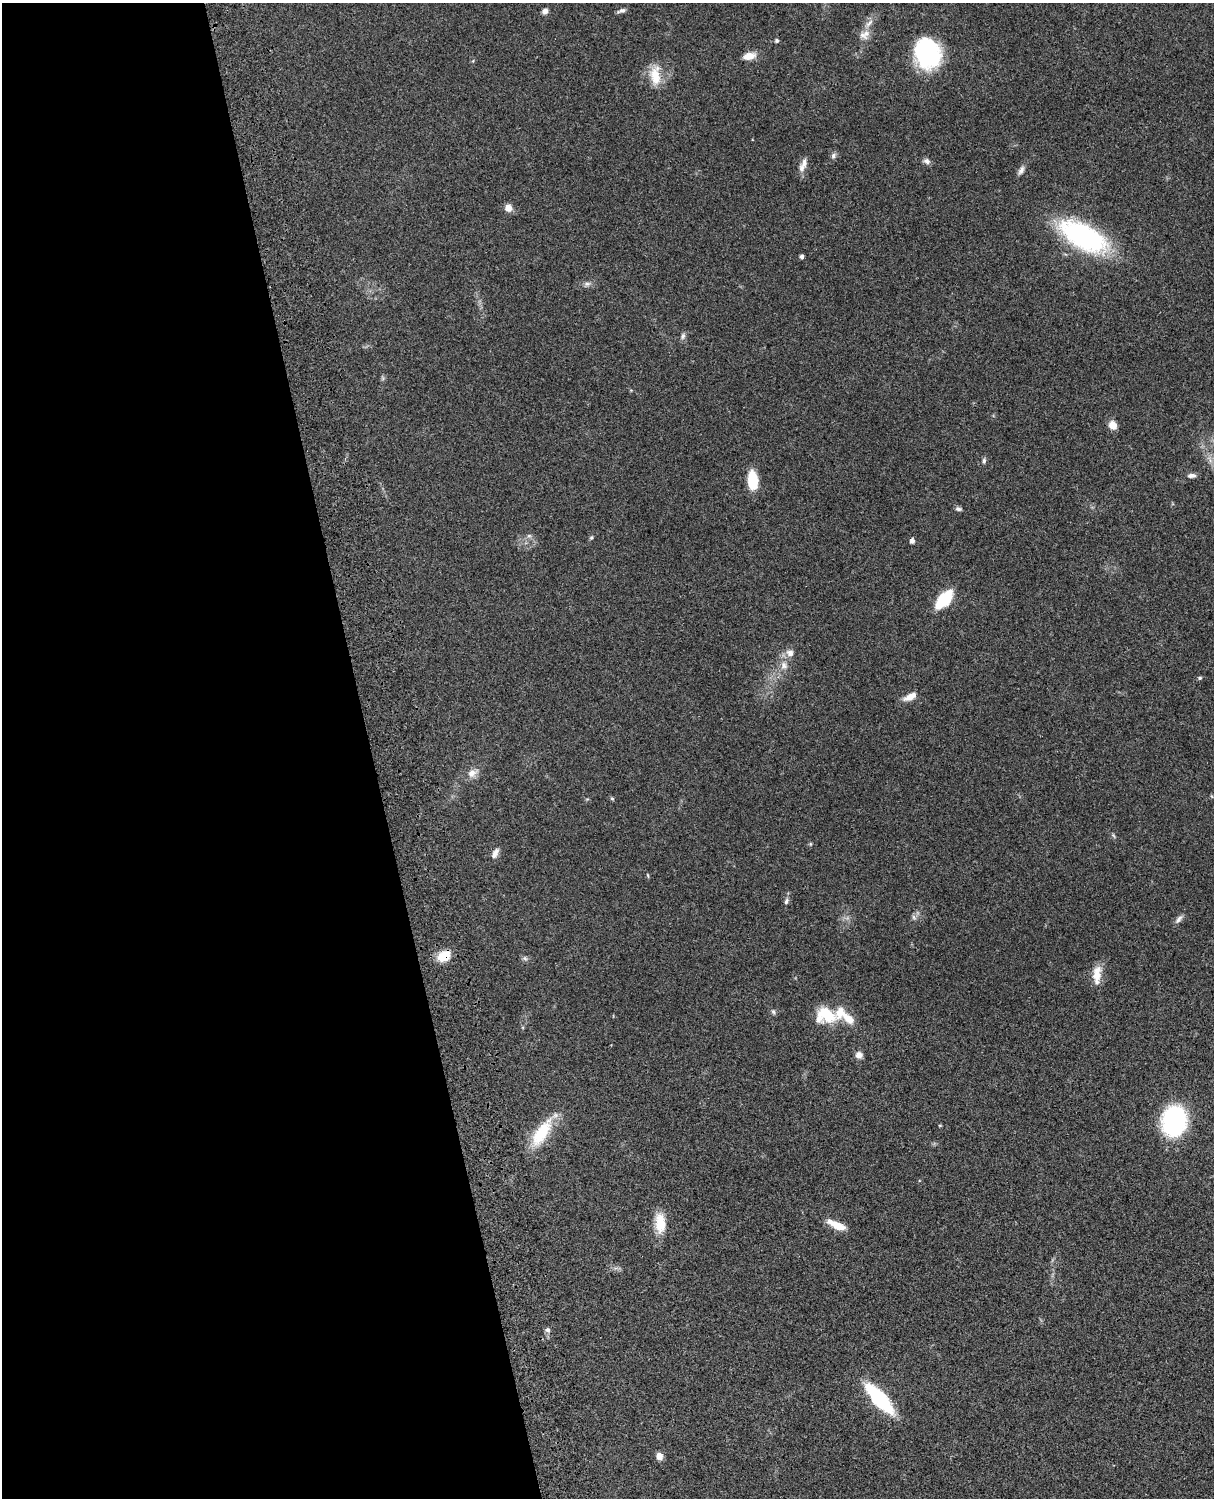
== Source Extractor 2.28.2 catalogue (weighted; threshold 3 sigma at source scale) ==
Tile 5 of 4 x 3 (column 1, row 2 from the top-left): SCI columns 121-1332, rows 1773-3268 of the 5089 x 4927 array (HDU 1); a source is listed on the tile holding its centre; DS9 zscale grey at full resolution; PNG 1216 x 1500 px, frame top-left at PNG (2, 3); no overlay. Shown black and unused: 31% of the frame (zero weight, under 3 of 4 exposures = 6% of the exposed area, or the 3 px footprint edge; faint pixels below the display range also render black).
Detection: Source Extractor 2.28.2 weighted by HDU 2 'WHT'; one run over the whole footprint, this tile lists its part. Background 0.0961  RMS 0.0063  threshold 0.0281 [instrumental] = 3 sigma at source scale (4.5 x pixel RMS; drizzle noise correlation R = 1.50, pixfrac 1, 0.05/0.05 arcsec/px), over >= 5 px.
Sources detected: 54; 3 inside a brighter listed object's ellipse — not listed separately; the other 51 listed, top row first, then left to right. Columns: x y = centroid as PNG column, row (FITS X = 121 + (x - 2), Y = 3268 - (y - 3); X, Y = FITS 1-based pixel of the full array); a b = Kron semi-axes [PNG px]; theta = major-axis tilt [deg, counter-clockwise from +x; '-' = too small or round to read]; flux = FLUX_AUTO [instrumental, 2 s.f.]
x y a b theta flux
545 11 6 6 - 2.6
621 11 11 5 17 1.9
865 35 16 11 31 5.3
777 40 4 4 - 1.3
927 53 25 21 -73 81
749 56 14 7 14 6.2
655 76 26 13 -86 13
833 156 8 6 60 1.8
927 161 10 7 -25 2.1
804 163 16 8 80 4.1
1021 170 13 6 63 2.6
508 208 9 8 - 4.2
1083 236 35 16 -28 150
802 256 5 4 - 1.4
587 284 8 6 -2 1.9
683 336 9 6 71 1.8
1113 425 9 7 -51 6.3
984 461 7 5 84 1.4
1191 475 11 5 1 2.4
752 480 17 9 -87 21
958 509 8 5 -14 1.5
529 536 6 5 - 1.3
591 537 6 4 68 0.88
912 541 5 4 - 2.6
944 599 16 7 49 42
790 653 11 10 - 4
784 665 10 9 - 4.1
1200 678 6 4 -12 1
910 697 16 7 27 6.1
472 773 14 10 29 5
612 798 5 4 - 0.96
1113 835 7 4 -59 0.89
810 844 6 4 90 0.68
495 853 15 7 62 3.1
786 901 9 5 71 1.6
914 917 7 5 -60 1.3
1179 919 13 6 50 2.3
444 956 14 11 31 12
525 958 7 5 -58 1.3
1097 974 23 11 83 8.9
773 1011 7 5 -59 1.3
826 1015 23 15 -4 24
859 1055 8 8 - 3.4
1174 1121 21 16 79 110
940 1125 5 3 - 0.49
541 1133 41 15 57 23
660 1223 25 12 -88 13
836 1225 23 7 -26 9.8
548 1330 6 5 - 2
879 1399 23 9 -48 78
659 1456 7 7 - 4.1
Overlapping masked pixels (flux is a lower limit): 1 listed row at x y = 444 956